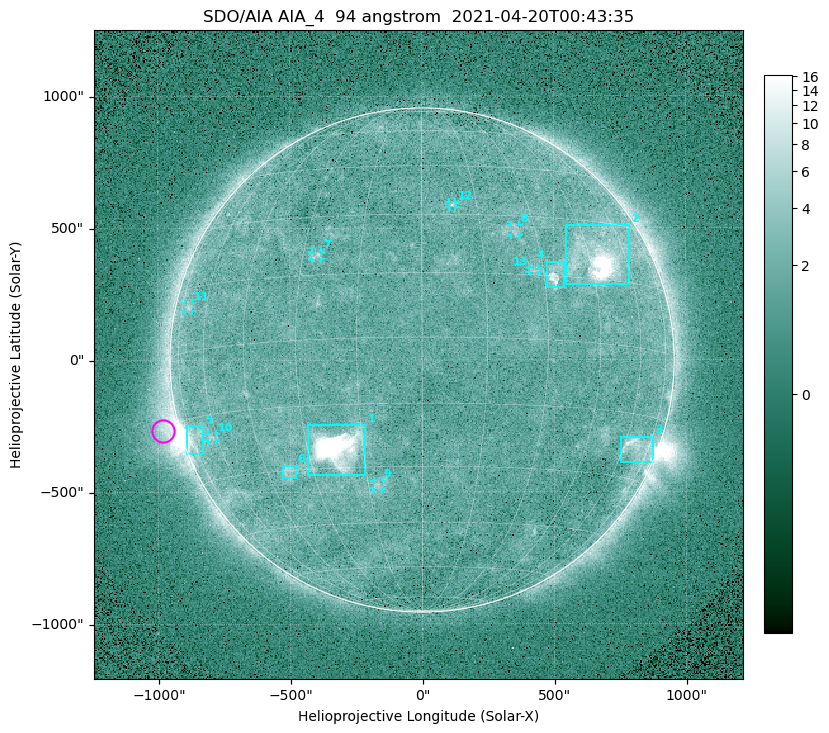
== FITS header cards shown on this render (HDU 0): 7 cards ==
TELESCOP= 'SDO/AIA '
INSTRUME= 'AIA_4   '
WAVELNTH=                   94
WAVEUNIT= 'angstrom'
DATE-OBS= '2021-04-20T00:43:35.12'
CTYPE1  = 'HPLN-TAN'
CTYPE2  = 'HPLT-TAN'

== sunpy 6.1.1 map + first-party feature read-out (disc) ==
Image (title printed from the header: SDO/AIA AIA_4  94 angstrom  2021-04-20T00:43:35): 512 x 512 px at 4.8 arcsec/px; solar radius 955 arcsec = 199 px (full disc in frame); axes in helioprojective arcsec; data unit not stated in the header (colour bar unlabelled)
Orientation: roll -0.138 deg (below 1 deg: not rotated)
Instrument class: DISC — disc imager (sunpy class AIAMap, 94 A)
Bright regions (active regions / flare kernels): reference = the median radial profile (limb darkening/brightening removed); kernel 5 px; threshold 5 sigma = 2.39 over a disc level ~1.72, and >= 1.15x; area >= 9 px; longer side >= 5 px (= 24 arcsec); searched inside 0.97 R_sun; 13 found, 13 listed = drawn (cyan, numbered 1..; 7 of them under ~33 arcsec drawn as corner ticks so the feature stays visible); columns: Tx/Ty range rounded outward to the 10 arcsec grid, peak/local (2 s.f.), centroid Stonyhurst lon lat
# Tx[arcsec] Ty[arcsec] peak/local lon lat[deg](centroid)
1 -430..-210 -440..-240 275 -22 -25
2 540..790 280..510 24 +48 +20
3 750..880 -390..-290 4.8 +67 -22
4 470..540 270..370 5.9 +33 +15
5 -900..-830 -360..-250 7.2 -73 -20
6 -530..-480 -450..-400 3.1 -38 -30
7 -420..-380 380..410 3 -26 +20
8 340..370 470..510 2.8 +24 +26
9 -180..-150 -490..-450 3.1 -12 -35
10 -810..-780 -300..-280 2.8 -62 -20
11 -900..-870 180..220 2.7 -70 +10
12 100..130 580..600 3 +8 +33
13 410..440 330..350 2.7 +28 +16
Off-limb structures (1.02-1.3 R_sun): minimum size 50 px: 7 found; the strongest spans PA ~90..115 deg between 1.02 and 1.22 R_sun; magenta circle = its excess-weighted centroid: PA ~105 deg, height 1.06 R_sun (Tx ~-980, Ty ~-270 arcsec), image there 4.8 x the reference